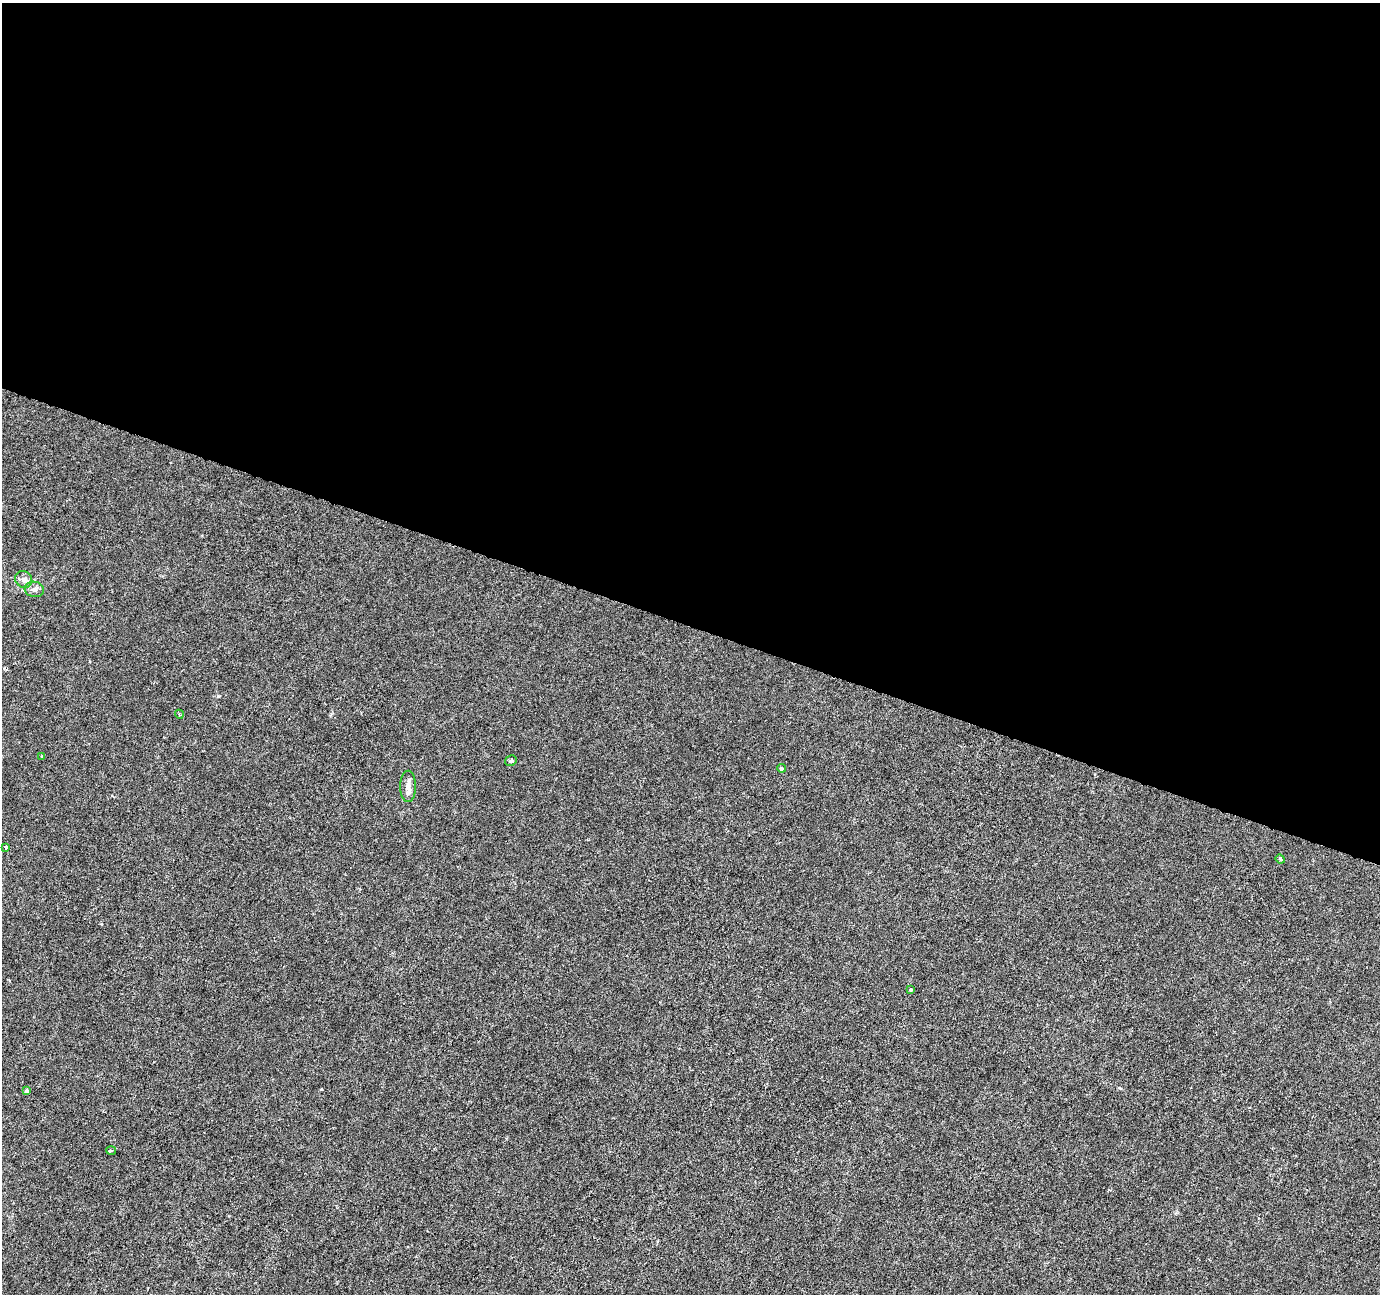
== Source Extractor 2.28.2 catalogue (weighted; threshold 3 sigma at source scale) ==
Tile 3 of 4 x 4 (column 3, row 1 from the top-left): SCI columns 2757-4134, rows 4091-5382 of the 5521 x 5659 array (HDU 1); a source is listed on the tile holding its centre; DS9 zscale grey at full resolution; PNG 1382 x 1296 px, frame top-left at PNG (2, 3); each listed source drawn as its Kron ellipse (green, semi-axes under 4 px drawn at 4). Shown black and unused: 48% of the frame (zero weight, under 3 of 6 exposures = <1% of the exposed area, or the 3 px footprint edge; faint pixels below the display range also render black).
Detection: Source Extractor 2.28.2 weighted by HDU 2 'WHT'; one run over the whole footprint, this tile lists its part. Background -9.02e-05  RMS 0.0012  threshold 0.00505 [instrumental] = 3 sigma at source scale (4.09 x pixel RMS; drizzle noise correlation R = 1.36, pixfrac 0.8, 0.0396/0.0396 arcsec/px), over >= 5 px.
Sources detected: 12; all 12 listed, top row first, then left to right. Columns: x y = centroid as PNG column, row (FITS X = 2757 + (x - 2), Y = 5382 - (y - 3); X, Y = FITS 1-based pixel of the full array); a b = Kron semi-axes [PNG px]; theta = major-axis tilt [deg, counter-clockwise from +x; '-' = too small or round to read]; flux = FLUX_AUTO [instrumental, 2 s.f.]
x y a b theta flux
24 579 9 8 - 0.47
34 589 9 7 -9 0.44
179 714 5 3 - 0.13
42 756 3 3 - 0.14
511 761 6 5 - 0.28
782 768 4 4 - 0.3
408 786 16 8 90 0.77
6 847 3 3 - 0.47
1280 859 5 4 - 0.11
911 990 4 3 - 0.13
26 1090 3 3 - 0.37
111 1150 5 3 - 0.14